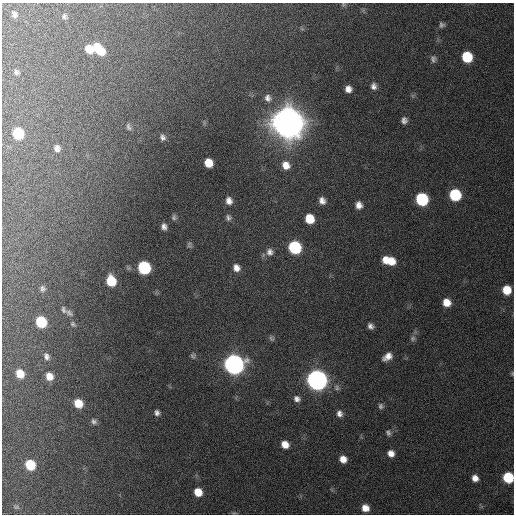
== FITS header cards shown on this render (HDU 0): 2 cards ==
NAXIS1  =                  512 / Axis length
NAXIS2  =                  512 / Axis length

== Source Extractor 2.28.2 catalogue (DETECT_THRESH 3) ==
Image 512 x 512 px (HDU 0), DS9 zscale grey, 1 PNG px = 1 image px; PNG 516 x 516 px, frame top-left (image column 1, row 512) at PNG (2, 3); no overlay
Background 470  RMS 13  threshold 39.5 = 3 sigma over >= 5 px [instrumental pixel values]
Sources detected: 74; all 74 listed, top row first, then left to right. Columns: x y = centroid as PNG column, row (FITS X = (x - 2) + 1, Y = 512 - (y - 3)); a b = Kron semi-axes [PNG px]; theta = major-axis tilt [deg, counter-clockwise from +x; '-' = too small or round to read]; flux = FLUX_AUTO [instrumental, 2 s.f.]
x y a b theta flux
343 4 7 6 - 1.8e+03
14 14 8 6 -66 3.4e+03
64 16 7 6 - 2.3e+03
442 25 6 6 - 2.3e+03
302 29 7 4 -19 1.4e+03
89 49 8 7 - 1.4e+04
99 49 15 8 -47 2.0e+04
467 57 8 7 - 4.1e+04
433 59 9 7 -79 3.1e+03
16 72 5 5 - 2.2e+03
374 86 9 7 82 4.3e+03
348 89 6 6 - 5.8e+03
268 98 10 9 - 4.8e+03
404 120 8 7 - 4.0e+03
288 122 11 10 - 3.8e+06
129 127 9 6 -70 2.6e+03
18 133 8 7 - 4.2e+04
163 137 9 7 -62 3.4e+03
57 148 8 7 - 4.2e+03
208 163 8 7 - 1.5e+04
286 165 11 9 -57 9.8e+03
455 195 8 8 - 5.8e+04
422 199 9 8 - 8.2e+04
229 201 9 7 -73 5.5e+03
322 201 9 7 -57 5.6e+03
359 205 8 7 - 5.9e+03
174 217 8 6 -90 2.5e+03
228 217 8 7 - 2.9e+03
310 219 8 7 - 2.1e+04
164 227 8 6 -66 4.1e+03
189 243 9 6 27 2.1e+03
295 247 9 8 - 8.8e+04
270 252 11 10 - 5.7e+03
385 260 8 7 - 9.3e+03
391 261 9 9 - 1.3e+04
144 267 9 8 - 9.1e+04
236 268 8 8 - 6.4e+03
111 281 9 7 -74 2.8e+04
42 288 8 7 - 3.1e+03
507 290 8 7 - 1.7e+04
447 302 8 7 - 1.1e+04
63 310 10 6 -75 2.6e+03
69 313 13 7 -38 3.2e+03
41 322 8 7 - 4.8e+04
73 324 8 6 -51 2.0e+03
371 326 6 5 - 3.5e+03
272 338 8 6 -72 2.2e+03
413 338 8 7 - 2.8e+03
46 356 9 7 -68 3.6e+03
193 356 7 7 - 2.1e+03
387 357 10 6 36 7.5e+03
234 364 9 9 - 7.0e+05
20 374 7 6 - 1.5e+04
512 374 6 4 -90 1.1e+03
49 376 8 7 - 9.0e+03
317 380 9 9 - 8.0e+05
337 387 9 7 -49 3.4e+03
297 399 9 8 - 4.4e+03
78 403 8 7 - 1.8e+04
381 406 7 7 - 2.6e+03
157 413 6 5 - 3.0e+03
339 414 9 7 -77 4.7e+03
94 421 7 6 - 2.7e+03
388 433 9 7 -70 2.8e+03
285 444 8 7 - 9.6e+03
391 453 8 7 - 6.5e+03
343 459 7 7 - 8.3e+03
30 465 8 7 - 3.7e+04
508 477 8 7 - 4.5e+04
475 478 7 6 - 6.4e+03
198 492 8 7 - 1.5e+04
16 507 10 6 -7 2.1e+03
365 508 7 6 - 8.6e+03
234 513 9 4 0 1.5e+03
At the frame edge (FLAGS 8, measured only in part): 3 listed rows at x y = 343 4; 512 374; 508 477